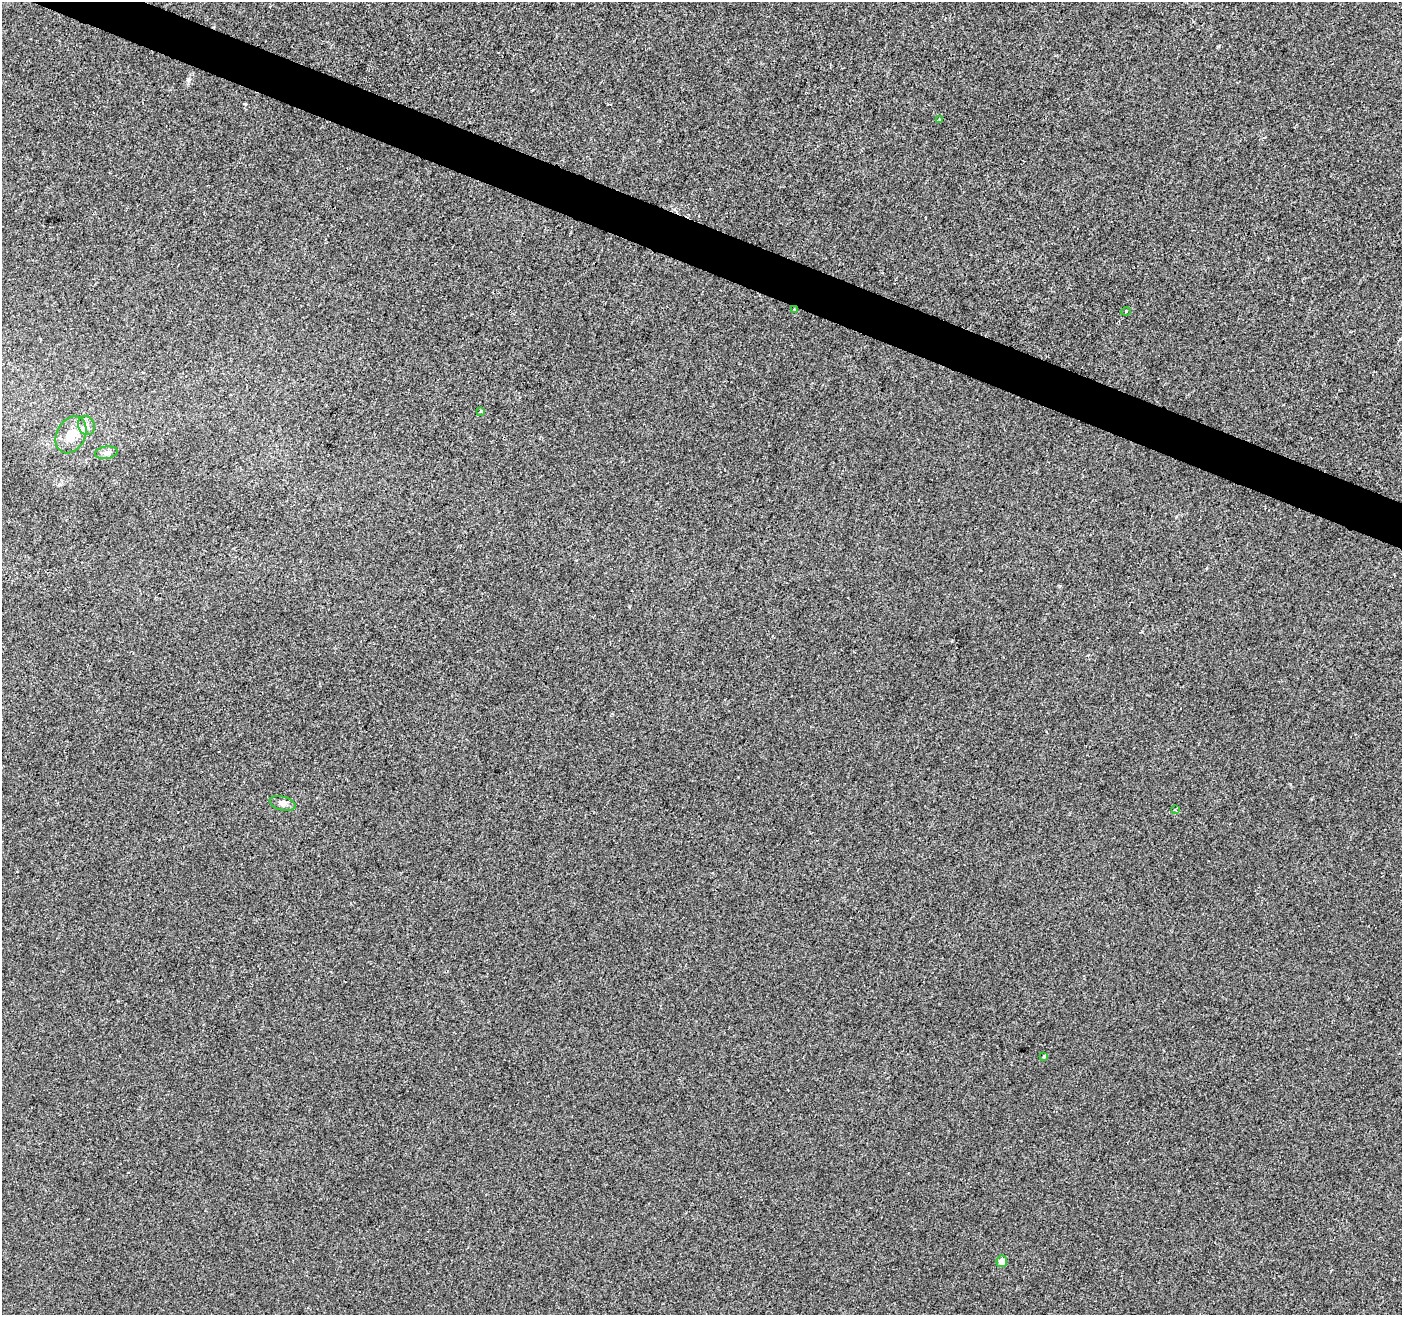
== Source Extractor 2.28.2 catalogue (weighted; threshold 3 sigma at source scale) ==
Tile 11 of 4 x 4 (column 3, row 3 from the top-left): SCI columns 2803-4202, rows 1524-2836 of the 5616 x 5741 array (HDU 1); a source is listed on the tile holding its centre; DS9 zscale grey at full resolution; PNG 1404 x 1317 px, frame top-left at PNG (2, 2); each listed source drawn as its Kron ellipse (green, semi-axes under 4 px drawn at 4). Shown black and unused: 3% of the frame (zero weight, under 2 of 3 exposures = <1% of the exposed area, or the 3 px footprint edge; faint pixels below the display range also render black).
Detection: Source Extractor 2.28.2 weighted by HDU 2 'WHT'; one run over the whole footprint, this tile lists its part. Background 0.00143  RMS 0.0049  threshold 0.0218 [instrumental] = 3 sigma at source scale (4.5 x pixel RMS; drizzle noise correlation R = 1.50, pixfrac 1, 0.0396/0.0396 arcsec/px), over >= 5 px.
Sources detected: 12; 1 cosmic-ray / hot-pixel residue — neither listed nor drawn; the other 11 listed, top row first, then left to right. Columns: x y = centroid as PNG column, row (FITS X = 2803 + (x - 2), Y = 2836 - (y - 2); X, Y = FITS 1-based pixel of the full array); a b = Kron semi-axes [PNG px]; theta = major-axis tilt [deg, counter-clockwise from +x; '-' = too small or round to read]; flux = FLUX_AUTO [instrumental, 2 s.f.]
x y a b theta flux
939 120 3 2 - 0.56
795 310 3 3 - 1.3
1126 311 5 3 - 0.48
481 411 4 3 - 0.47
86 425 10 8 -67 2.7
71 435 19 14 62 9.7
106 453 11 6 9 1.9
283 803 13 6 -16 2.2
1175 810 3 3 - 0.98
1044 1057 4 3 - 0.51
1002 1261 6 5 - 4.1
Overlapping masked pixels (flux is a lower limit): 1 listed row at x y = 795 310
Unlisted compact peaks at least as high as the median listed source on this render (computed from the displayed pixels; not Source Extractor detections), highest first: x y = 188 79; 245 104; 1218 46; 59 484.